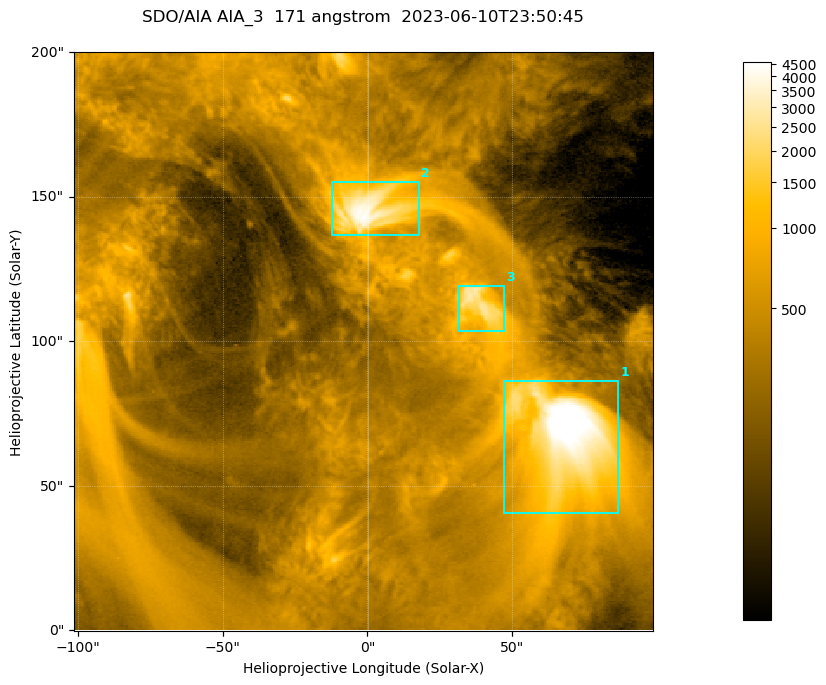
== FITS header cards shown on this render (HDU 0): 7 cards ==
TELESCOP= 'SDO/AIA '           / For AIA: SDO/AIA
INSTRUME= 'AIA_3   '           / For AIA: AIA_ATA1, AIA_ATA2, AIA_ATA3 or AIA_AT
WAVELNTH=                  171 / [angstrom] Wavelength
WAVEUNIT= 'angstrom'           / Wavelength unit: angstrom
DATE-OBS= '2023-06-10T23:50:45.351' / [ISO] Date when observation started; ISO 8
CTYPE1  = 'HPLN-TAN'           / CTYPE1; Typically HPLN
CTYPE2  = 'HPLT-TAN'           / CTYPE2; Typically HPLT

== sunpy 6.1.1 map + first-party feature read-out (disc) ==
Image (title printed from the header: SDO/AIA AIA_3  171 angstrom  2023-06-10T23:50:45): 334 x 334 px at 0.599 arcsec/px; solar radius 945 arcsec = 1577 px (partial field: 1.4% of the solar disc is inside the frame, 100% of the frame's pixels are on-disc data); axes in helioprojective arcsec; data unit not stated in the header (colour bar unlabelled)
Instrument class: DISC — disc imager (sunpy class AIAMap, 171 A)
Bright regions (active regions / flare kernels): reference = the on-disc median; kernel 3 px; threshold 5 sigma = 1108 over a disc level ~355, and >= 1.15x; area >= 111 px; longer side >= 4 px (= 2.4 arcsec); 3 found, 3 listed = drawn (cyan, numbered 1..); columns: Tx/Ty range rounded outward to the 2 arcsec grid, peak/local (2 s.f.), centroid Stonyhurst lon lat
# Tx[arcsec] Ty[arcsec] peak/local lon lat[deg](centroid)
1 46..88 40..86 17 +4 +4
2 -12..18 136..156 12 +0 +9
3 30..48 102..120 8.1 +2 +7